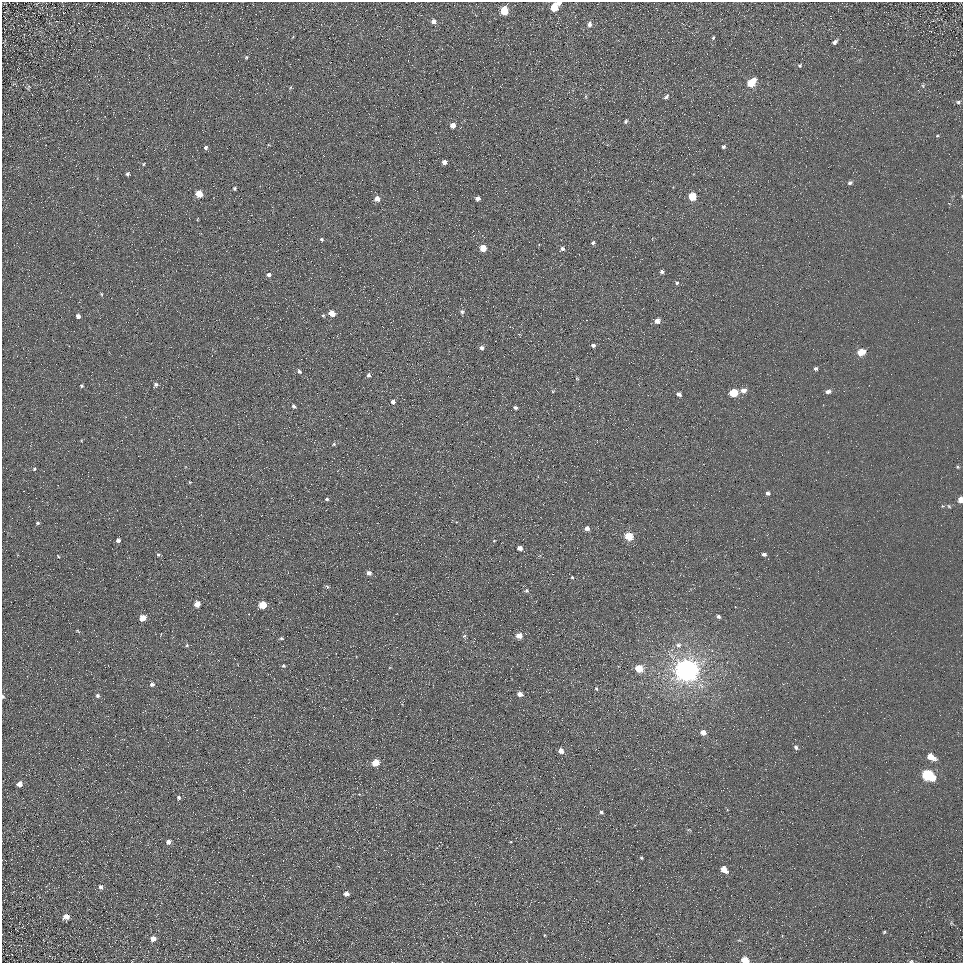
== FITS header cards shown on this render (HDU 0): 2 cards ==
NAXIS1  =                  961
NAXIS2  =                  961

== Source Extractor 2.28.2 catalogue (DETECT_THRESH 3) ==
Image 961 x 961 px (HDU 0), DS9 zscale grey, 1 PNG px = 1 image px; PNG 965 x 965 px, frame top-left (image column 1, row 961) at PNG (2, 2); no overlay
Background 5.62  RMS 7.7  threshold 23.2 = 3 sigma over >= 5 px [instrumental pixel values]
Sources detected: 118; all 118 listed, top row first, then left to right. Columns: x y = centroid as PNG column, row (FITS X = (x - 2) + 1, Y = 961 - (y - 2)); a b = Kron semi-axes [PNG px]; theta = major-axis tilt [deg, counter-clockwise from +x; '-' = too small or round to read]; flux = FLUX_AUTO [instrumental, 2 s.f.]
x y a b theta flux
559 3 4 3 - 2500
554 8 6 5 - 16000
504 11 6 5 - 20000
433 22 6 5 - 2200
589 24 6 5 - 2300
713 38 5 3 - 690
835 42 5 4 - 1900
246 57 4 3 - 630
800 65 5 5 - 810
751 83 7 5 48 16000
923 86 5 5 - 760
29 87 9 5 48 960
586 96 5 3 - 640
666 97 7 3 33 1600
958 102 6 5 - 1100
626 121 5 4 - 900
453 125 4 4 - 4800
937 136 5 3 - 490
723 147 4 4 - 1100
206 148 4 4 - 1100
444 162 4 4 - 2800
144 164 4 2 - 460
127 174 4 4 - 1000
850 183 5 4 - 1300
234 189 4 3 - 820
199 193 5 5 - 11000
692 197 5 5 - 17000
478 198 4 4 - 2900
377 199 5 5 - 4100
321 239 5 4 - 780
593 243 4 4 - 910
483 248 5 4 - 11000
562 249 4 4 - 1800
662 272 4 4 - 1200
268 275 5 4 - 1800
677 283 5 4 - 880
101 294 5 3 - 520
462 312 6 5 - 1100
332 313 5 4 - 7600
323 315 4 4 - 640
78 316 4 4 - 1900
657 321 4 4 - 3600
593 345 4 3 - 1200
481 348 5 5 - 1700
861 352 6 4 17 10000
301 359 2 2 - 400
815 368 5 4 - 1300
299 372 5 4 - 1000
369 375 5 4 - 1300
577 379 5 3 - 440
156 384 5 5 - 1200
81 386 4 3 - 650
743 390 6 5 - 3300
828 391 6 4 9 2000
734 393 5 5 - 21000
679 394 5 4 - 1600
393 402 5 4 - 1600
294 406 5 4 - 1200
515 408 4 3 - 1100
334 444 5 4 - 600
958 467 5 4 - 620
34 469 5 4 - 660
190 482 3 3 - 420
767 493 5 5 - 1500
327 499 5 3 - 790
960 500 5 4 - 5000
949 506 5 4 - 750
37 523 5 4 - 740
587 528 4 4 - 2200
629 536 5 5 - 18000
118 540 4 4 - 1500
494 541 4 4 - 380
520 548 4 4 - 2800
764 554 5 4 - 1500
158 555 5 4 - 840
58 556 3 2 - 410
369 573 5 4 - 2500
572 577 4 3 - 500
327 586 6 4 -47 850
526 591 5 5 - 870
197 604 5 5 - 5400
263 605 5 5 - 15000
718 616 4 4 - 1300
142 618 5 4 - 7600
78 631 6 3 -44 500
464 636 6 4 43 730
519 636 5 4 - 5500
281 638 5 4 - 790
187 645 5 5 - 680
678 645 8 7 - 2100
283 666 5 4 - 930
639 669 5 5 - 12000
686 671 7 7 - 780000
152 684 6 5 - 1500
596 689 6 5 - 820
520 694 4 4 - 3600
3 696 5 4 - 860
97 696 5 4 - 1200
703 732 5 4 - 3600
796 747 5 4 - 1300
561 751 4 4 - 4600
931 757 7 5 -28 7300
375 763 5 5 - 13000
928 775 9 6 -28 59000
20 784 5 5 - 3400
179 797 4 4 - 990
601 812 4 4 - 940
689 830 6 3 -16 550
168 842 5 4 - 2200
641 858 4 3 - 710
724 869 6 4 -45 7100
101 887 6 6 - 1200
346 894 5 4 - 2300
66 917 6 5 - 3500
884 932 4 3 - 500
153 939 5 5 - 3600
745 960 5 4 - 10000
911 961 5 4 - 680
At the frame edge (FLAGS 8, measured only in part): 5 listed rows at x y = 559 3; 960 500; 3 696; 745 960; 911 961